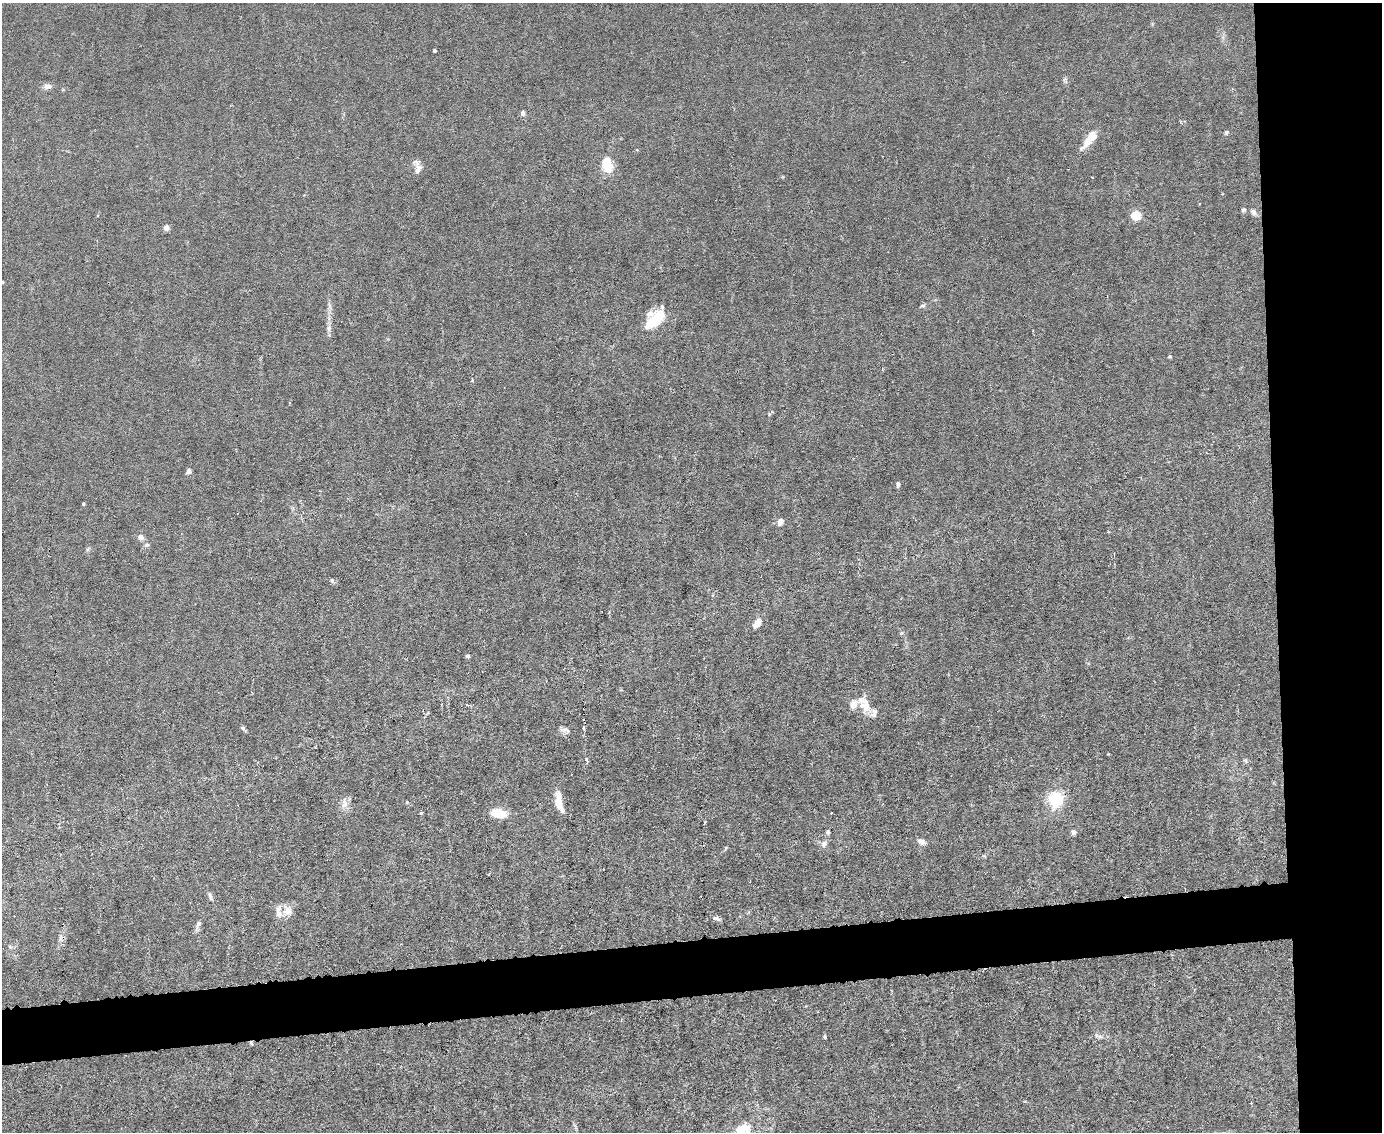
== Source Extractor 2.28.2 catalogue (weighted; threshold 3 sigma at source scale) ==
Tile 6 of 3 x 4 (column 3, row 2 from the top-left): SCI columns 2992-4371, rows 2263-3392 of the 4496 x 4523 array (HDU 1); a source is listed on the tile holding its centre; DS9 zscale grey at full resolution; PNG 1384 x 1134 px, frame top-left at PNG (2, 3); no overlay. Shown black and unused: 12% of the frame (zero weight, under 3 of 6 exposures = <1% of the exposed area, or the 3 px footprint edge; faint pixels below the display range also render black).
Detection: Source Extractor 2.28.2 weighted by HDU 2 'WHT'; one run over the whole footprint, this tile lists its part. Background 0.0185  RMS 0.0027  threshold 0.0112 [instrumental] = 3 sigma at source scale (4.09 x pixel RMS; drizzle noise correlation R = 1.36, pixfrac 0.8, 0.05/0.05 arcsec/px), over >= 5 px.
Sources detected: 60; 8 inside a brighter listed object's ellipse — not listed separately; the other 52 listed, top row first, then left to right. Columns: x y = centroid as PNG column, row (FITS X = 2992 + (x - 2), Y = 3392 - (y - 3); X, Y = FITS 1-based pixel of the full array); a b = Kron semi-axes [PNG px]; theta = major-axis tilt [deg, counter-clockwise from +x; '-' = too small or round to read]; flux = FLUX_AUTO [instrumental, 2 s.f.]
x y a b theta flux
434 51 3 3 - 0.46
48 86 8 6 -2 1.5
523 113 6 5 - 0.69
1226 132 7 4 63 0.41
1088 142 27 9 51 3.4
607 164 18 12 -80 5.9
418 169 15 8 80 1.7
1243 210 6 5 - 0.51
1253 212 9 6 -56 0.86
1136 215 5 5 - 15
166 228 4 4 - 3.3
2 282 3 2 - 0.17
923 305 7 5 1 0.51
655 320 30 13 48 7.8
329 328 8 7 - 0.89
1170 356 4 4 - 0.37
189 471 6 5 - 0.76
898 484 6 4 88 0.67
83 504 4 3 - 0.28
780 522 7 5 70 1.7
140 537 8 7 - 1.1
147 545 6 4 1 0.43
88 549 6 4 70 0.4
332 580 7 4 -64 0.43
757 623 12 6 56 2.6
467 656 4 3 - 0.65
467 705 5 3 - 0.26
865 706 20 14 -69 4.4
243 728 6 5 - 0.64
584 728 6 3 84 0.42
565 730 14 6 -12 1.1
587 760 7 3 -66 0.43
1245 761 7 4 -45 0.42
1056 799 11 9 82 16
558 801 21 7 -85 3.7
344 803 13 8 -86 1.6
421 813 4 3 - 0.32
501 814 17 11 -13 3.9
705 822 3 2 - 0.3
1073 832 5 5 - 0.8
828 833 5 5 - 0.49
922 842 10 7 -30 1.1
824 844 11 8 66 1.2
210 895 11 4 -73 0.67
288 911 13 11 20 2.5
716 918 11 5 -17 0.8
199 923 9 6 49 0.74
825 1036 7 3 90 0.33
1100 1036 8 4 -18 0.64
251 1043 6 3 -47 0.3
1251 1103 2 2 - 0.18
745 1129 25 22 53 7.6
Overlapping masked pixels (flux is a lower limit): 1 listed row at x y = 251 1043
Isophote crosses this tile's border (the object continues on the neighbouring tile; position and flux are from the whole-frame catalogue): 1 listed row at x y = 745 1129